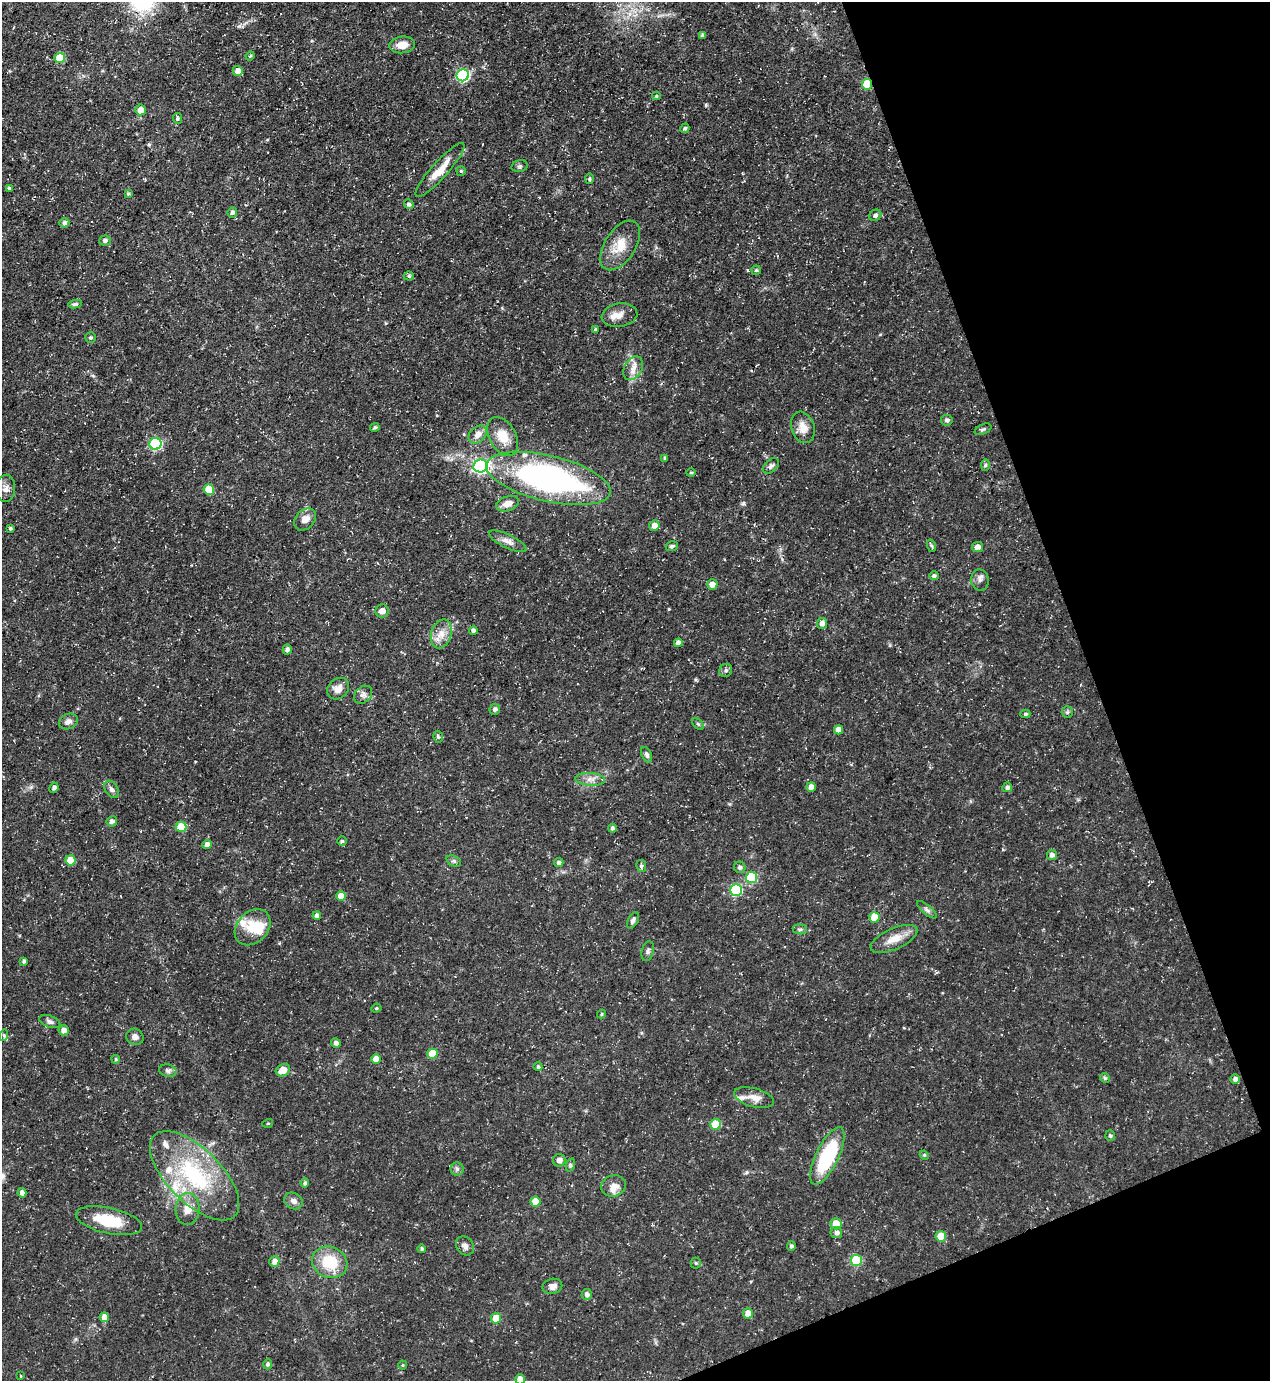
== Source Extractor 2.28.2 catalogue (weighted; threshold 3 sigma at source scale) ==
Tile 12 of 4 x 4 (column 4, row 3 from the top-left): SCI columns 4085-5352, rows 1380-2758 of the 5500 x 5515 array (HDU 1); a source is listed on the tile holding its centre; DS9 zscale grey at full resolution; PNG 1272 x 1383 px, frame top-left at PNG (2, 2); each listed source drawn as its Kron ellipse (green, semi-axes under 4 px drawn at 4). Shown black and unused: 18% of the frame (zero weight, under 3 of 5 exposures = <1% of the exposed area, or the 3 px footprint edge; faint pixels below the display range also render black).
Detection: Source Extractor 2.28.2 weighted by HDU 2 'WHT'; one run over the whole footprint, this tile lists its part. Background 0.0362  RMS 0.004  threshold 0.018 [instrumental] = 3 sigma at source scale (4.5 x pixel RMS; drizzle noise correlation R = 1.50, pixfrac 1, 0.05/0.05 arcsec/px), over >= 5 px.
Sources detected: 160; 1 inside a brighter object's white glare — neither listed nor drawn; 7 inside a brighter listed object's ellipse — not listed separately; the other 152 listed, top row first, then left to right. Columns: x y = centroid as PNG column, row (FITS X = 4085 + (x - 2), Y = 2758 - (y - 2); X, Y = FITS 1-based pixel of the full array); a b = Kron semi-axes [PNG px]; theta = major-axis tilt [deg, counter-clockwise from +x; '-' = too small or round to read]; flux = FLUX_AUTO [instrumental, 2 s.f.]
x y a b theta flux
703 35 3 3 - 0.79
402 45 13 8 7 4.6
250 56 4 3 - 0.46
60 58 5 5 - 11
238 71 5 5 - 3.2
463 75 6 6 - 54
867 84 5 5 - 16
656 96 4 3 - 0.51
141 110 5 5 - 3.6
177 118 5 4 - 0.69
685 128 5 4 - 0.67
520 166 8 6 15 0.86
440 170 35 8 48 6.7
461 171 4 4 - 0.55
589 179 5 4 - 0.63
9 188 4 4 - 0.69
128 194 4 3 - 0.58
409 204 5 4 - 0.83
232 212 5 4 - 1.2
875 215 6 5 - 1.1
64 223 5 4 - 1.3
105 240 5 5 - 1.2
620 245 28 15 57 8.5
756 270 4 4 - 0.63
409 276 5 4 - 0.84
75 304 7 4 9 0.82
619 315 18 11 9 4.1
595 329 4 4 - 0.59
91 338 5 5 - 0.65
633 368 13 8 61 3.3
947 420 6 5 - 1.1
375 427 5 4 - 0.75
803 427 16 11 -71 4.3
983 429 9 5 24 0.8
478 434 10 7 44 3.4
503 437 21 13 -61 7.5
155 444 6 6 - 41
665 458 4 3 - 0.64
985 465 6 4 88 0.57
481 466 7 6 - 87
771 466 9 6 43 1.3
691 473 4 4 - 0.5
548 478 63 23 -13 120
6 488 13 9 86 2.5
209 490 5 5 - 11
508 504 12 7 19 3.3
305 519 12 9 44 3.4
654 525 5 5 - 3.2
10 528 3 3 - 0.73
508 541 20 6 -26 2.6
672 546 6 5 - 0.82
932 546 6 4 -70 0.59
978 547 5 5 - 2.2
934 576 5 4 - 0.85
980 580 10 8 -80 1.8
712 584 5 5 - 2.6
382 611 7 6 - 3.2
822 624 5 5 - 1.9
473 631 4 4 - 1.2
441 634 15 10 72 4.5
678 643 4 4 - 2
287 649 5 4 - 1.2
726 670 7 6 - 1.1
338 689 12 9 43 3.2
363 695 10 7 44 1.6
495 709 5 5 - 1.2
1067 712 6 5 - 0.81
1025 714 5 4 - 0.76
68 722 10 7 24 1.9
698 724 7 4 -45 0.64
838 730 4 4 - 2.7
438 737 6 4 -74 0.7
647 755 8 5 -66 1.1
590 779 15 6 -3 2.6
811 787 5 4 - 2.7
1007 787 5 5 - 1.3
54 788 5 4 - 0.96
111 789 9 6 -57 1.4
112 821 5 5 - 1.6
181 827 5 5 - 9.5
612 828 4 4 - 0.89
342 841 5 5 - 0.67
207 845 4 4 - 2.8
1052 855 5 5 - 1.7
70 860 5 5 - 8.9
454 861 8 5 -24 0.81
559 863 5 4 - 1.2
641 866 6 5 - 0.85
740 867 6 5 - 0.98
752 878 5 5 - 25
736 890 6 5 - 31
341 896 5 5 - 5.5
927 910 12 4 -41 1.2
317 916 4 4 - 1.7
874 917 5 5 - 8.2
633 920 9 5 61 1.3
253 927 20 15 46 9.4
800 929 7 5 -6 0.85
894 939 25 10 24 5.9
648 951 10 6 78 1.1
24 961 4 4 - 1
376 1008 5 4 - 0.57
602 1014 4 3 - 0.51
50 1022 11 5 -21 1.2
64 1030 5 5 - 2.8
4 1035 6 4 74 0.58
135 1037 9 8 - 1.9
336 1043 5 4 - 1.4
432 1054 5 5 - 11
116 1059 4 3 - 0.56
376 1059 5 5 - 5.3
538 1067 4 4 - 0.81
283 1070 7 6 - 4.1
168 1071 9 6 -14 1.3
1105 1078 5 4 - 0.52
1235 1079 5 4 - 1.4
754 1098 20 9 -15 3.6
268 1123 5 3 - 0.36
716 1124 5 5 - 13
1110 1136 5 5 - 0.73
924 1155 4 3 - 0.4
827 1156 31 11 64 31
559 1160 6 6 - 2.2
570 1165 7 4 72 0.63
457 1169 6 6 - 1.1
195 1176 57 27 -45 45
305 1183 4 4 - 0.89
613 1186 12 10 17 3.5
22 1193 5 4 - 2
293 1201 9 8 - 1.9
535 1202 5 5 - 6.9
188 1209 16 12 87 4.8
109 1221 34 13 -12 15
836 1224 5 5 - 6.5
836 1233 6 5 - 1.7
941 1236 5 5 - 9.2
465 1246 10 8 -53 1.8
791 1246 5 4 - 0.96
422 1249 4 4 - 0.72
274 1261 5 5 - 2.7
856 1261 5 5 - 26
330 1262 18 15 -23 14
696 1263 5 5 - 0.67
552 1286 10 7 13 2.1
587 1295 5 5 - 1.6
748 1313 5 5 - 4.3
104 1317 5 5 - 4.2
496 1318 5 5 - 7.6
268 1364 5 4 - 0.95
403 1365 4 4 - 0.41
21 1376 4 2 - 0.28
520 1379 5 5 - 3.3
Overlapping masked pixels (flux is a lower limit): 1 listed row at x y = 867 84
Isophote crosses this tile's border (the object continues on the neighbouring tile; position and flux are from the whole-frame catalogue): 1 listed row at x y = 520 1379